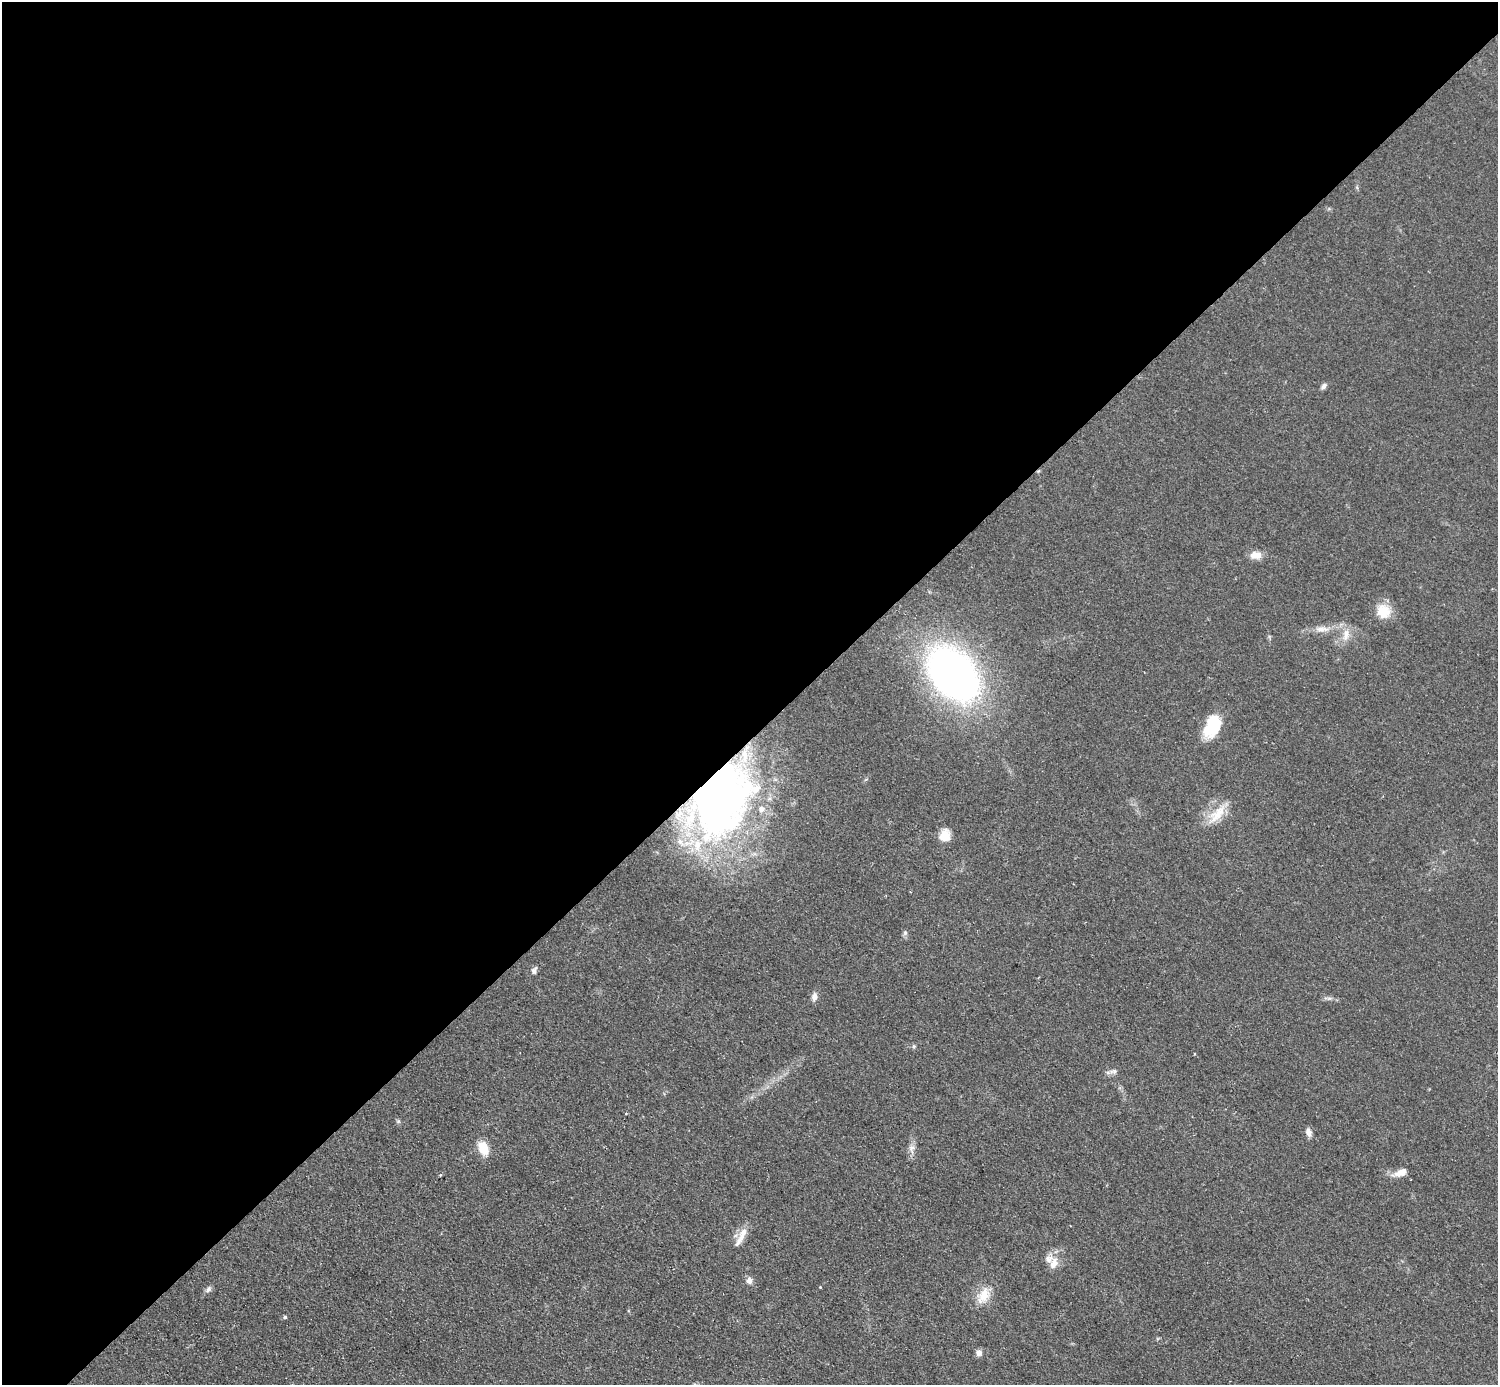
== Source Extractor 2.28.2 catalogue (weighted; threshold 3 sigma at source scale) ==
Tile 2 of 4 x 4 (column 2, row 1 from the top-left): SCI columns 1503-2998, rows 4455-5837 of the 5992 x 5992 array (HDU 1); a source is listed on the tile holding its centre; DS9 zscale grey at full resolution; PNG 1500 x 1387 px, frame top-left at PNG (2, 2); no overlay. Shown black and unused: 53% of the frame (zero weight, under 2 of 3 exposures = <1% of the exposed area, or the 3 px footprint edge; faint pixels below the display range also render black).
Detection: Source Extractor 2.28.2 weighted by HDU 2 'WHT'; one run over the whole footprint, this tile lists its part. Background 0.0555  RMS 0.0074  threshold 0.0333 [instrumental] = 3 sigma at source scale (4.5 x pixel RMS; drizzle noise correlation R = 1.50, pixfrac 1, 0.05/0.05 arcsec/px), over >= 5 px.
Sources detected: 33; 1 inside a brighter object's white glare — not listed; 5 inside a brighter listed object's ellipse — not listed separately; the other 27 listed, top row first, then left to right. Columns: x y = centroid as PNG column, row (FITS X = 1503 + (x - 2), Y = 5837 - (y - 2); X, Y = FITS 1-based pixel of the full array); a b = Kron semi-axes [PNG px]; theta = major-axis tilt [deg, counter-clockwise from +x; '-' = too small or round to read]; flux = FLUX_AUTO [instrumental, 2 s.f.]
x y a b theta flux
1323 386 9 5 48 2.5
1256 555 16 10 2 6.5
1383 611 19 17 -58 14
1322 629 21 7 -2 7.6
1346 635 18 9 79 8.2
953 674 46 33 -50 420
1212 726 27 17 65 27
718 789 60 56 84 440
1218 814 28 14 48 17
945 835 13 11 77 10
905 933 7 6 - 1.7
534 971 8 6 69 2.6
814 997 10 7 80 3.8
1114 1071 11 7 2 3
1308 1132 10 7 -75 3.9
483 1148 15 10 -67 15
912 1149 12 9 -90 4.5
1401 1172 17 9 22 6.7
440 1175 3 3 - 1.1
743 1232 23 9 61 7.8
1054 1263 16 11 73 8.1
749 1281 8 7 - 3.7
820 1287 3 3 - 1.1
208 1289 9 6 41 2.3
984 1295 23 16 62 13
285 1317 4 4 - 1.5
979 1353 7 6 - 4
Overlapping masked pixels (flux is a lower limit): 1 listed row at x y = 718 789